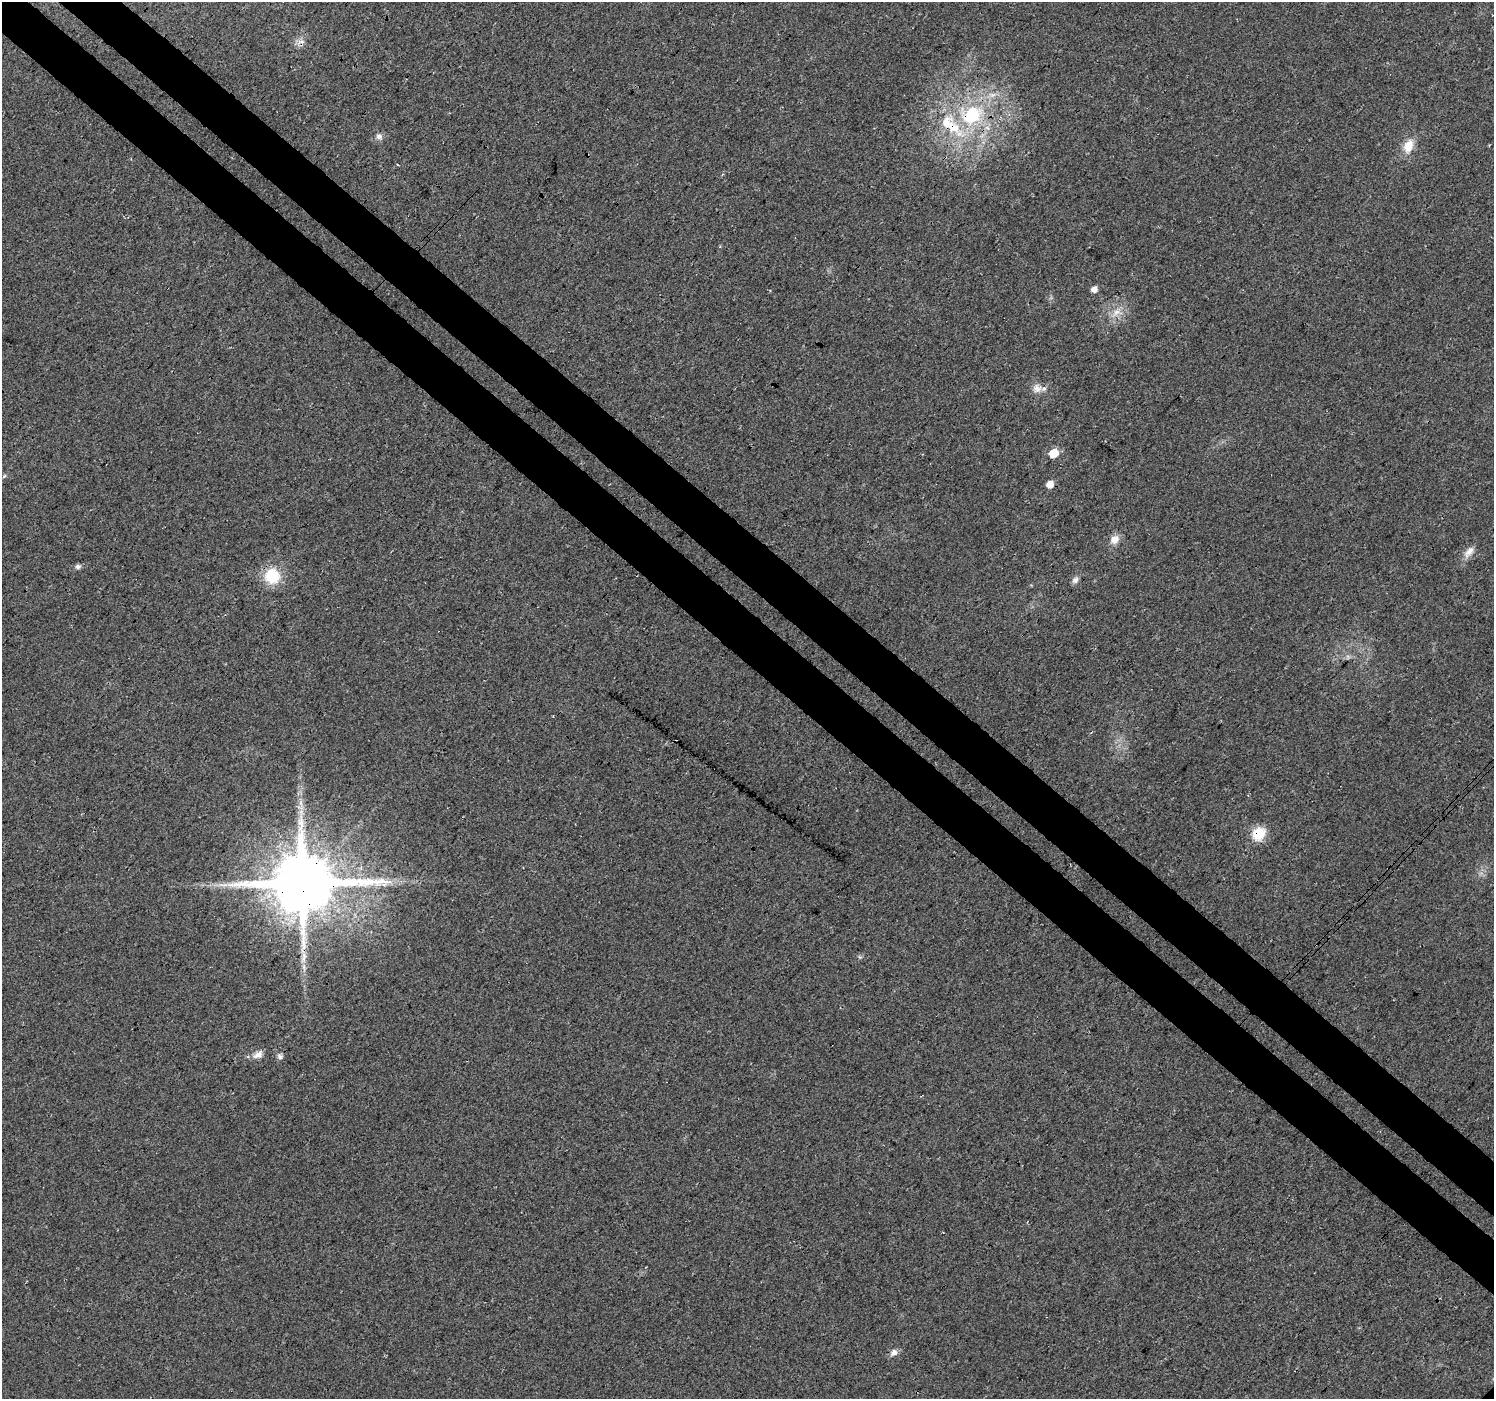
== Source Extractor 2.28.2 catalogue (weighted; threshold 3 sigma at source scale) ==
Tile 11 of 4 x 4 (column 3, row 3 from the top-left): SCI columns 3027-4518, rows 1605-3001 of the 6058 x 6067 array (HDU 1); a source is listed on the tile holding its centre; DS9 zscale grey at full resolution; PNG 1496 x 1401 px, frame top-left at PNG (2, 2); no overlay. Shown black and unused: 8% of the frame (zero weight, under 3 of 4 exposures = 5% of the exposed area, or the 3 px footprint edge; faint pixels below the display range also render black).
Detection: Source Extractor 2.28.2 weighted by HDU 2 'WHT'; one run over the whole footprint, this tile lists its part. Background 0.0252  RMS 0.0069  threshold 0.0311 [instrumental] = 3 sigma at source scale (4.5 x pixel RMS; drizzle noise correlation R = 1.50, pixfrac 1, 0.0396/0.0396 arcsec/px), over >= 5 px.
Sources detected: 26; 1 long thin detection or spike segment (spike, bleed or trail) — not listed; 3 inside a brighter listed object's ellipse — not listed separately; the other 22 listed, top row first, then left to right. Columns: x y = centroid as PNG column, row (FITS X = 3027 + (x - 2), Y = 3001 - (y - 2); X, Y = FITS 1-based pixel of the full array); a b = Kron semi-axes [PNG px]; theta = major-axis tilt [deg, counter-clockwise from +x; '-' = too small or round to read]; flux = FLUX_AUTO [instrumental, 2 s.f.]
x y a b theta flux
972 115 38 29 19 66
379 136 8 7 - 2.9
1408 146 16 10 70 12
1094 289 6 5 - 4.7
1117 312 15 9 24 7.4
1037 388 13 12 - 5.4
1054 453 6 6 - 17
4 476 7 4 45 1
1050 484 6 5 - 7.5
1114 539 12 10 48 6.3
1469 552 18 8 48 5.7
78 567 6 5 - 2.8
272 576 14 14 - 27
1075 580 10 8 54 2.8
301 803 7 4 -72 2.1
301 812 8 6 -46 3
1259 834 14 12 51 17
302 883 20 17 2 5900
304 967 13 5 -81 3.4
258 1055 13 8 23 4.9
280 1056 8 7 - 2.2
894 1353 11 8 35 3.5
Overlapping masked pixels (flux is a lower limit): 3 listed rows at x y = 972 115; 1259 834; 302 883